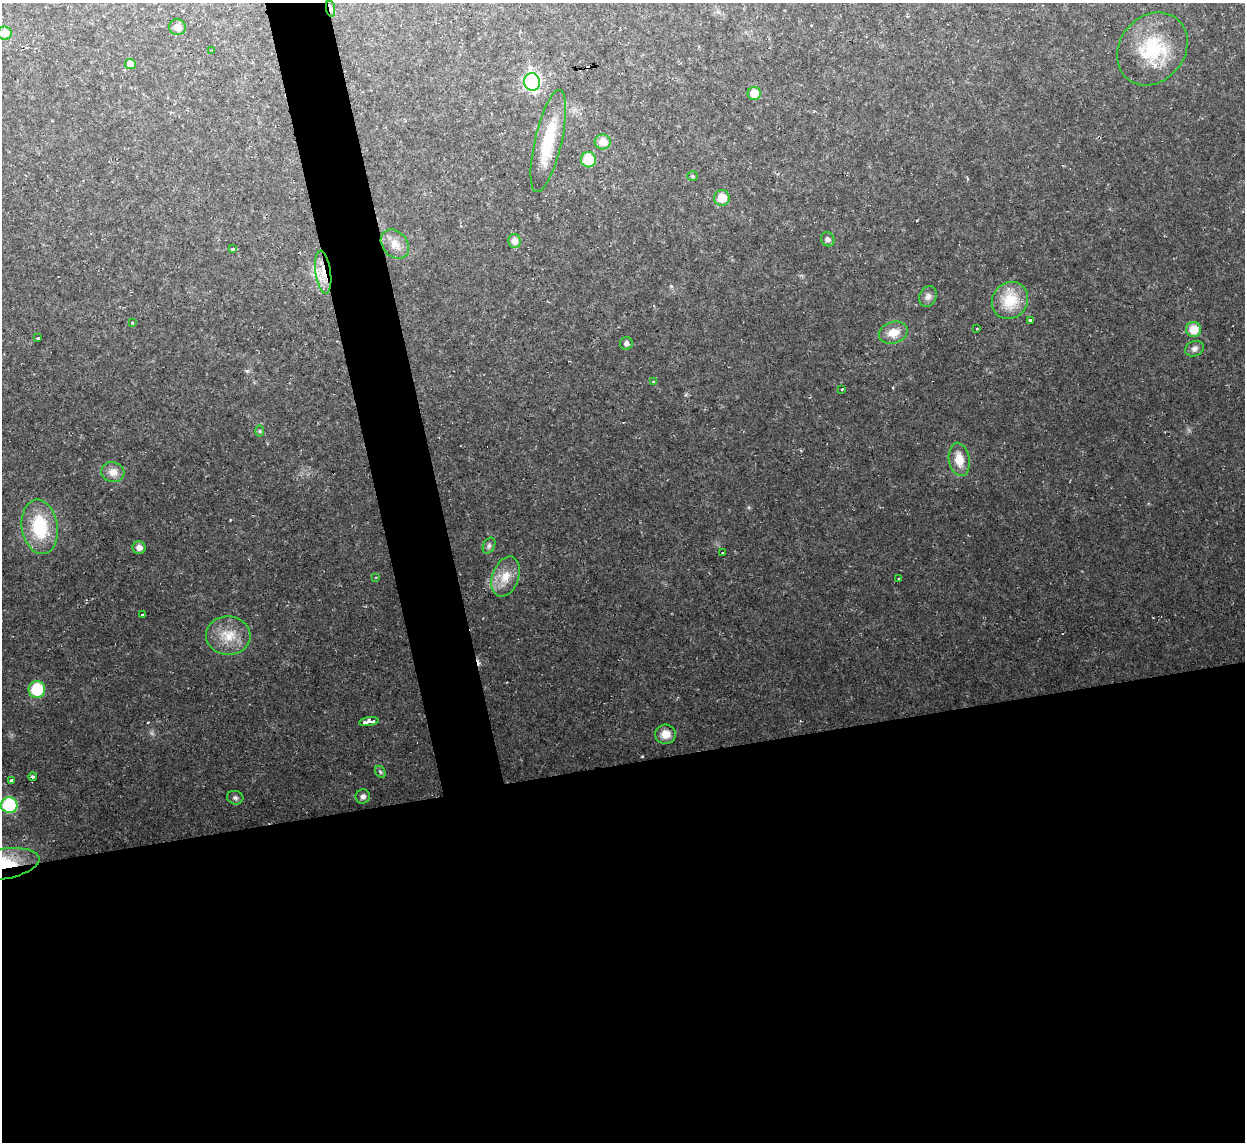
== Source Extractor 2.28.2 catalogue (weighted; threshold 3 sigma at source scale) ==
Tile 15 of 4 x 4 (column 3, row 4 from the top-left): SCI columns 2486-3728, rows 137-1276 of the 4970 x 4948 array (HDU 1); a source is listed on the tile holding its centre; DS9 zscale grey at full resolution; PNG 1247 x 1144 px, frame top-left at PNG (2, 3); each listed source drawn as its Kron ellipse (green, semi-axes under 4 px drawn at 4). Shown black and unused: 37% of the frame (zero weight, under 2 of 3 exposures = <1% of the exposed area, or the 3 px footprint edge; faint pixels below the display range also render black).
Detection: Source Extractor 2.28.2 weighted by HDU 2 'WHT'; one run over the whole footprint, this tile lists its part. Background 0.035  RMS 0.0072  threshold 0.0324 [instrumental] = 3 sigma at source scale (4.5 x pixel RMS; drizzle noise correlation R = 1.50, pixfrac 1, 0.05/0.05 arcsec/px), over >= 5 px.
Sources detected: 53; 1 cosmic-ray / hot-pixel residue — neither listed nor drawn; the other 52 listed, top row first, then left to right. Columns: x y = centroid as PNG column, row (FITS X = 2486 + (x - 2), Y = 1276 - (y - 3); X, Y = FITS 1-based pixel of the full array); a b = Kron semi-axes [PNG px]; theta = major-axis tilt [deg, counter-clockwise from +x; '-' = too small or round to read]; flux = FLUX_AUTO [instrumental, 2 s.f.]
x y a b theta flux
331 9 8 4 -80 3.1
177 27 8 7 - 5.4
5 33 7 6 - 8.6
1152 49 39 32 50 44
211 50 2 2 - 0.6
130 64 5 5 - 4.5
532 82 9 7 -82 210
754 93 6 6 - 11
548 141 52 13 77 30
603 142 8 7 - 8.6
588 160 7 7 - 21
692 176 5 4 - 1
722 198 8 7 - 11
828 239 7 6 - 2.2
514 241 7 6 - 6.3
395 244 16 12 -47 8.3
233 249 3 3 - 11
323 272 22 7 -82 11
928 296 11 8 66 3.4
1010 300 19 17 51 23
1030 320 3 3 - 8.3
132 323 3 3 - 1.7
977 329 3 3 - 2.6
1194 329 7 7 - 14
893 333 15 10 15 9.8
38 338 3 3 - 2.6
626 343 6 6 - 2.3
1194 349 10 7 24 3
653 381 3 3 - 0.97
842 389 3 2 - 0.82
260 431 6 4 -89 0.95
959 459 17 10 -80 12
113 472 11 10 - 6.6
40 527 27 18 -81 40
489 546 8 5 63 1.9
139 548 7 6 - 4.2
722 553 3 2 - 1.1
376 577 3 3 - 0.75
506 577 21 13 70 13
898 579 3 3 - 3.7
142 615 2 2 - 0.89
228 636 22 19 -2 18
37 689 8 8 - 32
369 722 10 3 8 14
665 734 10 9 - 7.6
380 772 6 4 -60 1.2
33 777 4 3 - 3.9
12 780 3 3 - 7.7
363 797 7 7 - 2.3
235 798 8 6 -15 2
9 805 8 8 - 49
2 864 38 15 9 42
Overlapping masked pixels (flux is a lower limit): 3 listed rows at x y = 331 9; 323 272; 2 864
Isophote crosses this tile's border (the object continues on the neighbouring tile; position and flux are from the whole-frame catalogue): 2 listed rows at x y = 5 33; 2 864